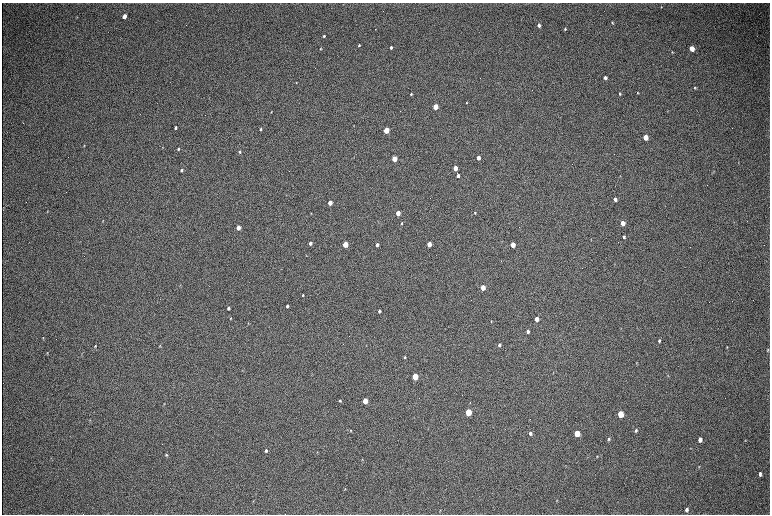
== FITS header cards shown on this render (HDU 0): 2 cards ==
NAXIS1  =                 1536 / length of data axis 1
NAXIS2  =                 1024 / length of data axis 2

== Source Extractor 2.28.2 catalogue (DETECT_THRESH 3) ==
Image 1536 x 1024 px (HDU 0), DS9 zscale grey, zoomed out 1/2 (1 PNG px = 2 x 2 image px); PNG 772 x 516 px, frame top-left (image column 1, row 1023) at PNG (2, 3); no overlay
Background 306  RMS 23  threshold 68.2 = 3 sigma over >= 5 px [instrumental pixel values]
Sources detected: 103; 2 cannot appear on this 1/2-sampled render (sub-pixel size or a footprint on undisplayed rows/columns) and are not listed; the other 101 listed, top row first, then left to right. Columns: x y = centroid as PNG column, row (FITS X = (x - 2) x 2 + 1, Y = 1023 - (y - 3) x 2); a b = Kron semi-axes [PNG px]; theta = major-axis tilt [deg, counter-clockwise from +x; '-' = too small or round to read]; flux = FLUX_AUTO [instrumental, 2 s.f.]
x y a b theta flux
661 7 3 2 - 2800
124 16 4 3 - 48000
612 23 3 3 - 4600
539 25 3 3 - 17000
565 29 3 2 - 4800
324 36 3 2 - 5800
359 45 2 2 - 3900
391 47 3 3 - 12000
320 49 4 3 - 3700
691 49 4 3 - 71000
672 52 3 2 - 3400
605 78 3 3 - 19000
296 82 3 2 - 2600
695 88 4 3 - 4900
637 93 3 2 - 3600
411 94 3 2 - 5200
619 94 3 2 - 5400
466 102 3 2 - 2800
435 107 3 3 - 150000
271 112 2 1 - 2600
23 123 2 1 - 1400
353 125 3 2 - 1900
175 128 3 2 - 8200
260 129 3 2 - 6500
386 130 3 3 - 220000
645 137 4 3 - 92000
84 145 4 2 - 2900
163 147 3 2 - 1800
178 149 3 2 - 5400
240 152 3 3 - 5000
478 158 3 3 - 39000
394 159 3 3 - 130000
455 168 3 3 - 71000
182 170 3 2 - 6600
458 175 3 2 - 19000
620 176 3 2 - 1700
615 199 3 3 - 24000
330 203 3 3 - 76000
3 207 3 2 - 1200
47 211 4 2 - 2500
311 213 3 2 - 2500
398 213 3 3 - 68000
475 213 3 2 - 4200
103 221 3 2 - 2600
402 223 3 3 - 5300
622 223 4 3 - 70000
238 228 3 3 - 63000
624 237 3 2 - 7400
591 240 3 2 - 2200
310 243 3 2 - 14000
345 244 3 3 - 190000
429 244 3 3 - 75000
377 245 3 3 - 16000
513 245 4 3 - 92000
483 287 3 3 - 89000
303 295 3 2 - 5000
287 306 3 2 - 9600
228 308 3 2 - 12000
379 311 3 3 - 9800
231 318 3 3 - 3600
536 319 3 3 - 44000
491 321 4 2 - 2600
248 323 4 2 - 3200
528 331 3 3 - 17000
43 338 4 3 - 3500
659 341 4 3 - 7200
499 345 3 2 - 7800
95 346 4 3 - 4300
160 346 4 3 - 3500
727 347 4 2 - 3200
768 350 4 3 - 4300
47 353 5 2 - 3100
82 353 3 3 - 2500
405 357 3 2 - 4000
637 363 5 3 - 3300
553 372 2 2 - 1900
415 376 4 3 - 230000
668 376 3 3 - 2800
340 400 3 3 - 5100
365 401 4 3 - 150000
468 412 4 3 - 330000
620 414 4 3 - 220000
90 420 4 2 - 2200
350 430 3 3 - 4200
636 430 4 3 - 9600
530 433 3 3 - 13000
577 433 4 3 - 170000
609 439 4 3 - 6900
700 439 4 3 - 32000
745 440 3 2 - 2500
266 450 4 3 - 11000
317 452 3 2 - 2100
166 455 3 3 - 5200
597 456 3 3 - 4000
362 459 3 3 - 2300
699 467 3 3 - 3100
760 474 4 3 - 15000
345 489 4 3 - 2700
557 500 3 2 - 2600
440 510 3 2 - 2000
687 510 4 3 - 13000
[2 sub-pixel or undisplayed-footprint detections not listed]